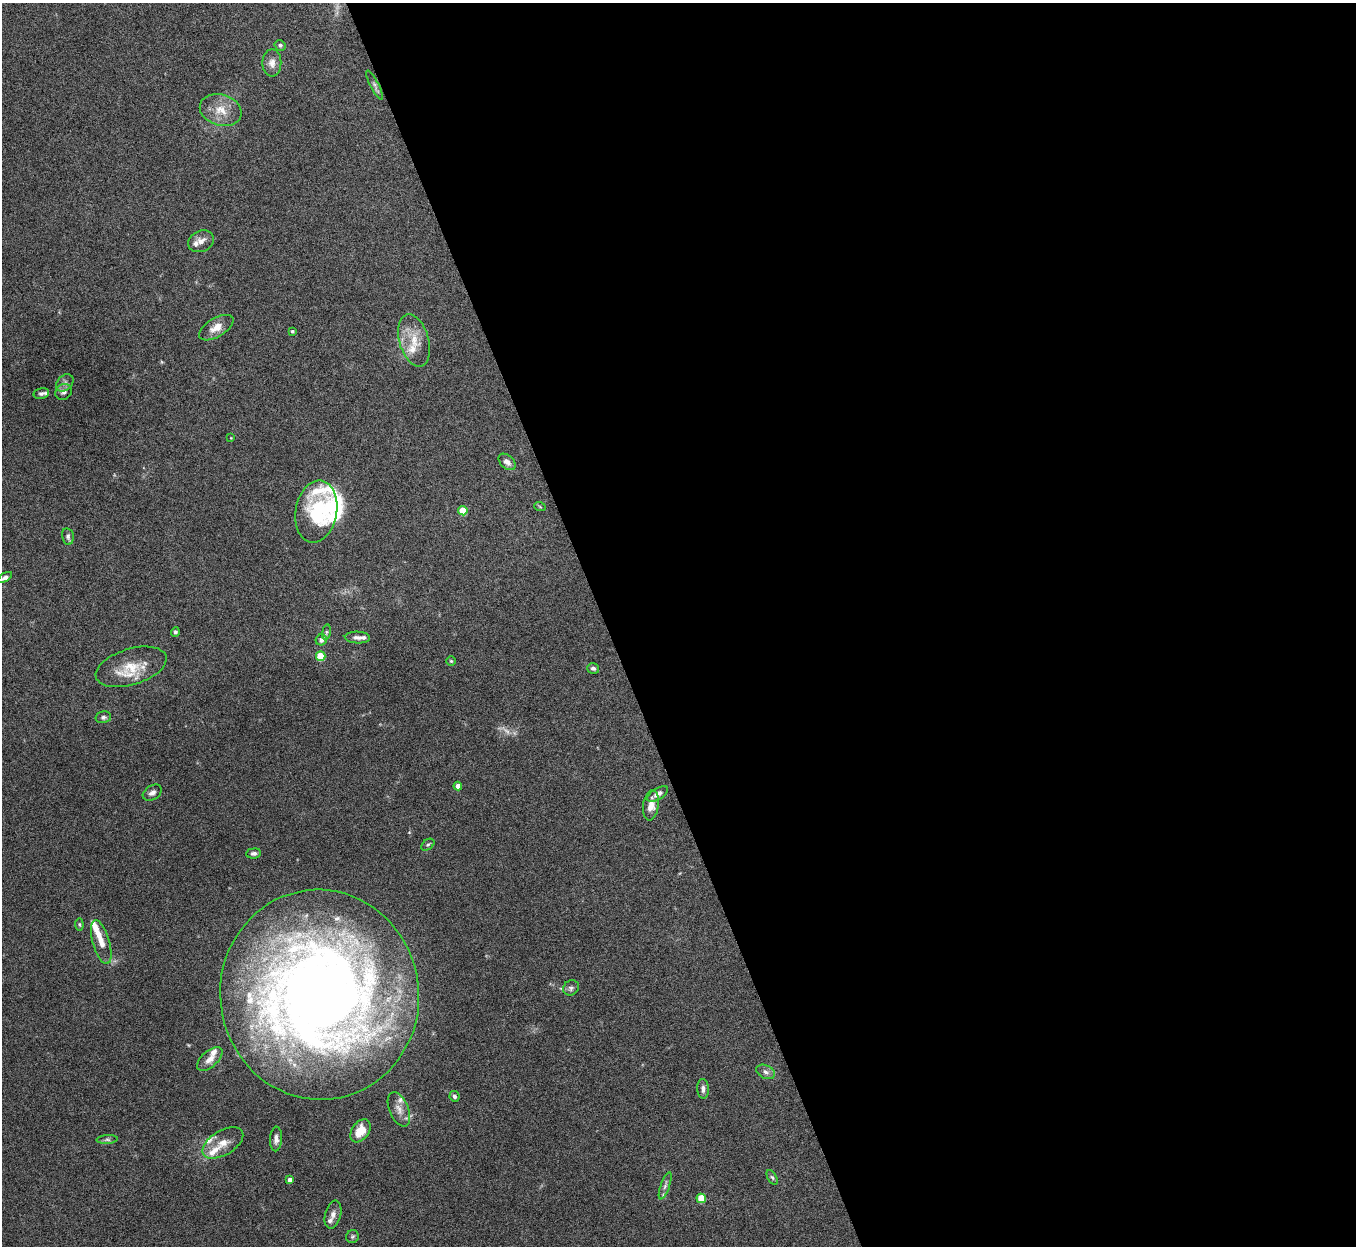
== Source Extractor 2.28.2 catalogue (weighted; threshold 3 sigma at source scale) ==
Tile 8 of 4 x 4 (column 4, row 2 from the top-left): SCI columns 4063-5416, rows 2641-3884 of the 5421 x 5406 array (HDU 1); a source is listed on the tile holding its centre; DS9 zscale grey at full resolution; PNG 1358 x 1248 px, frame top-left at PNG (2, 3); each listed source drawn as its Kron ellipse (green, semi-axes under 4 px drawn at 4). Shown black and unused: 55% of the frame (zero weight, under 5 of 10 exposures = <1% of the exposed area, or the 3 px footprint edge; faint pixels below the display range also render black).
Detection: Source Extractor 2.28.2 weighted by HDU 2 'WHT'; one run over the whole footprint, this tile lists its part. Background 0.146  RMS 0.0057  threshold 0.0235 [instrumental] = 3 sigma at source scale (4.09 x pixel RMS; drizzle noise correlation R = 1.36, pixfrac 0.8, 0.05/0.05 arcsec/px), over >= 5 px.
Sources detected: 75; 2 too faint to see at this stretch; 1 inside a brighter object's white glare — neither listed nor drawn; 20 inside a brighter listed object's ellipse — not listed separately; the other 52 listed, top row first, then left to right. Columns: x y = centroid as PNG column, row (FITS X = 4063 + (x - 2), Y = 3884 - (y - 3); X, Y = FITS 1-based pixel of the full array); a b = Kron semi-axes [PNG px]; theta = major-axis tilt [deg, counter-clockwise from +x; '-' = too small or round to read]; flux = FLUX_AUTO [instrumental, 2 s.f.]
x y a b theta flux
280 45 5 5 - 0.99
272 63 13 9 -90 4
375 85 16 4 -63 1.6
221 110 21 15 -17 9.8
201 241 13 10 25 3.8
216 328 19 9 31 6
292 331 4 3 - 0.99
414 340 27 15 -74 11
65 383 10 7 45 2
64 392 9 7 35 2
41 393 8 5 13 1.4
231 438 4 3 - 0.36
507 462 10 6 -42 3
540 507 6 3 -20 0.54
463 511 4 4 - 13
316 512 31 20 80 30
68 537 8 5 -79 1.5
5 577 8 4 30 1.9
175 632 4 4 - 0.95
326 632 8 4 81 0.87
357 637 13 6 -3 2.2
321 640 6 5 - 1.9
321 656 4 4 - 22
451 661 4 4 - 0.62
131 667 37 18 17 15
593 668 6 5 - 1.3
103 717 8 6 12 1.3
458 786 4 4 - 4.3
152 793 10 7 32 2.3
658 794 12 5 32 2.8
651 805 15 8 81 4.8
428 845 7 5 38 0.93
254 853 7 5 6 1.6
79 924 6 4 -84 0.65
101 942 23 8 -74 6
571 988 8 7 - 1.5
320 995 105 99 -83 650
210 1059 15 8 42 4
766 1072 10 6 -25 2.2
703 1089 9 6 -87 2.1
454 1096 5 5 - 1.4
399 1109 18 9 -68 4.7
360 1131 13 8 55 10
276 1139 12 6 87 2.6
107 1140 11 4 4 1.3
223 1143 22 12 31 7.3
772 1177 8 4 -61 1.1
290 1180 4 4 - 4.2
665 1186 14 4 71 1.6
701 1198 5 4 - 17
333 1214 14 8 76 2.8
352 1237 6 6 - 1
Isophote crosses this tile's border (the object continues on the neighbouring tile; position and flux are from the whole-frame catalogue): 1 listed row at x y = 5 577